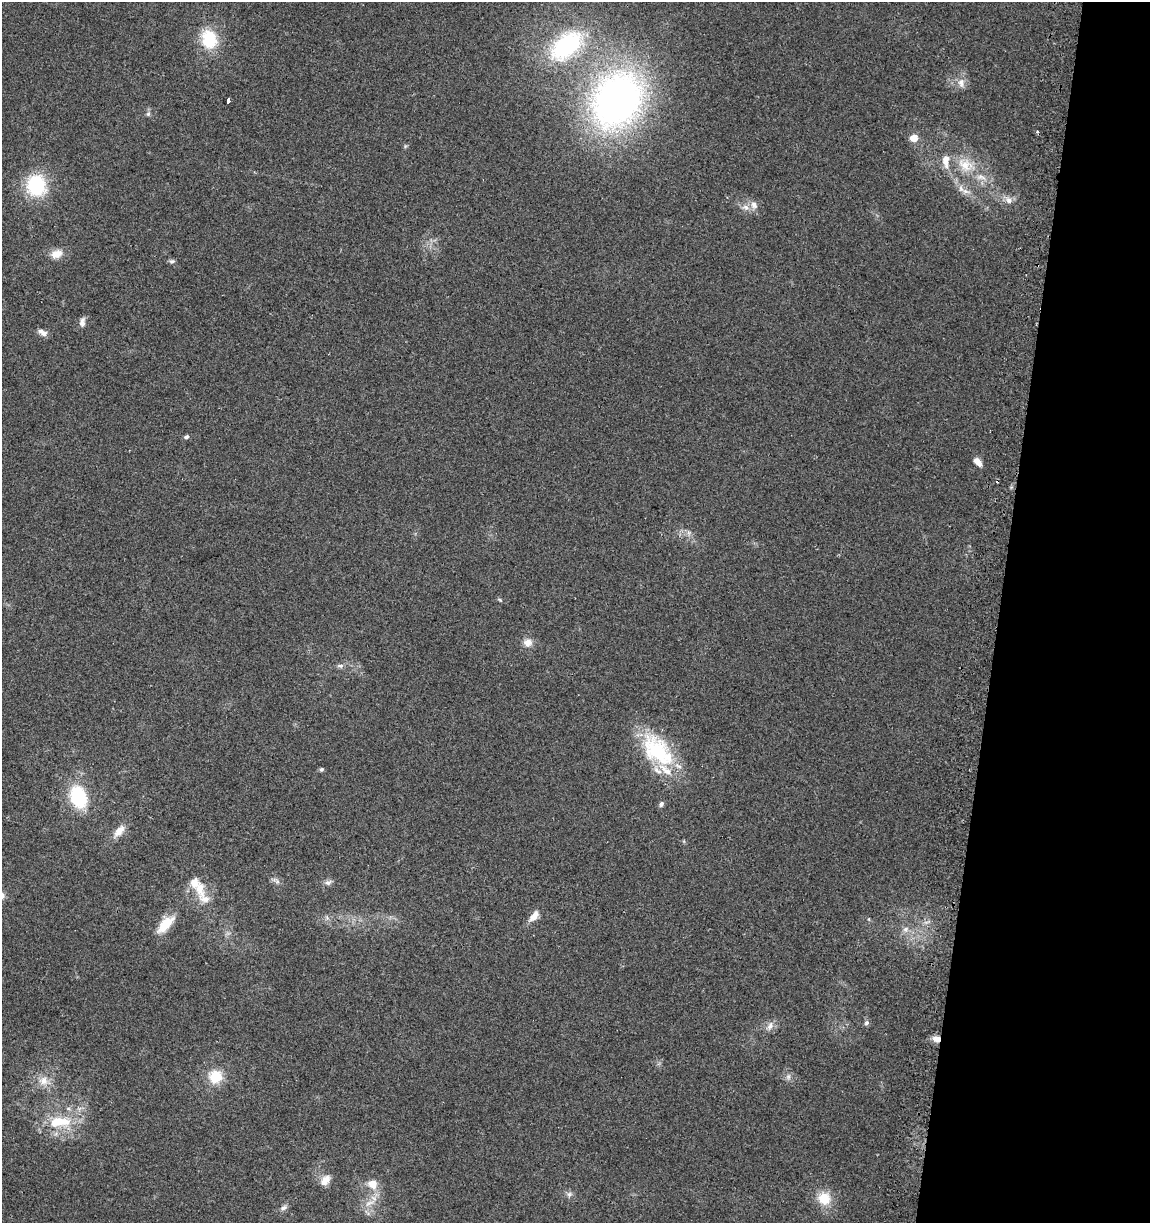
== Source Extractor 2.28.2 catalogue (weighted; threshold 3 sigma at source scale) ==
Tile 8 of 4 x 4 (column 4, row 2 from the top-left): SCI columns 3758-4905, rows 2448-3668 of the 5161 x 4904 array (HDU 1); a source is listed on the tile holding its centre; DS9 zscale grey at full resolution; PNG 1152 x 1225 px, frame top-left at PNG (2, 2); no overlay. Shown black and unused: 13% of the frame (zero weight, under 2 of 3 exposures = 2% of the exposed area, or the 3 px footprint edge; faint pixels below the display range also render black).
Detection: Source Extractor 2.28.2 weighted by HDU 2 'WHT'; one run over the whole footprint, this tile lists its part. Background 0.11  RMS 0.01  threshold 0.047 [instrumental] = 3 sigma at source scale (4.5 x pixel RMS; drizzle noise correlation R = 1.50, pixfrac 1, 0.0396/0.0396 arcsec/px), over >= 5 px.
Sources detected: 55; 2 cosmic-ray / hot-pixel residue — not listed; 6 inside a brighter listed object's ellipse — not listed separately; the other 47 listed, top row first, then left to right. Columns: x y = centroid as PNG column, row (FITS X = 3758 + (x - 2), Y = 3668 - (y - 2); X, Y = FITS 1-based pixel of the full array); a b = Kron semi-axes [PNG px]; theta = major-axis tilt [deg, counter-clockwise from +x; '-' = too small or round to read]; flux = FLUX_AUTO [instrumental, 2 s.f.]
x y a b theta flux
209 39 22 17 -74 39
566 46 36 21 39 130
961 83 13 8 -84 6.7
617 100 57 46 62 460
228 101 4 3 - 20
148 114 6 6 - 2
914 138 6 5 - 15
965 165 25 17 -32 27
36 185 23 21 -80 60
961 189 10 6 -72 5
1009 200 10 8 -66 5.4
754 205 11 8 -65 6.2
746 207 10 6 -27 4.8
56 254 14 10 19 11
172 261 8 5 8 2.1
82 322 12 7 79 4.5
42 333 13 7 -30 5
186 437 6 5 - 2.3
977 462 10 6 -48 8.3
689 533 7 4 -72 2.3
500 600 6 4 -71 1.2
528 643 11 10 - 7.4
340 666 8 5 -6 2.8
657 750 50 28 -46 81
321 769 5 5 - 1.8
78 796 22 14 -69 66
661 804 7 5 69 2.6
119 831 18 9 51 10
276 881 13 5 -31 3.3
328 883 9 7 21 3.5
199 888 23 14 89 18
534 916 15 8 50 8.9
165 924 24 10 45 22
906 929 9 8 - 4.8
866 1023 7 6 - 2.5
770 1026 13 7 65 5.6
936 1039 9 7 -7 7.4
215 1077 15 14 - 24
788 1077 8 6 -70 3.3
43 1081 13 12 - 11
60 1122 34 14 3 35
325 1180 15 10 55 9.4
372 1184 12 11 - 12
569 1194 8 6 69 2.8
824 1199 14 13 - 21
369 1203 16 5 25 7
284 1208 10 6 24 3.4
Overlapping masked pixels (flux is a lower limit): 1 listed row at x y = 936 1039